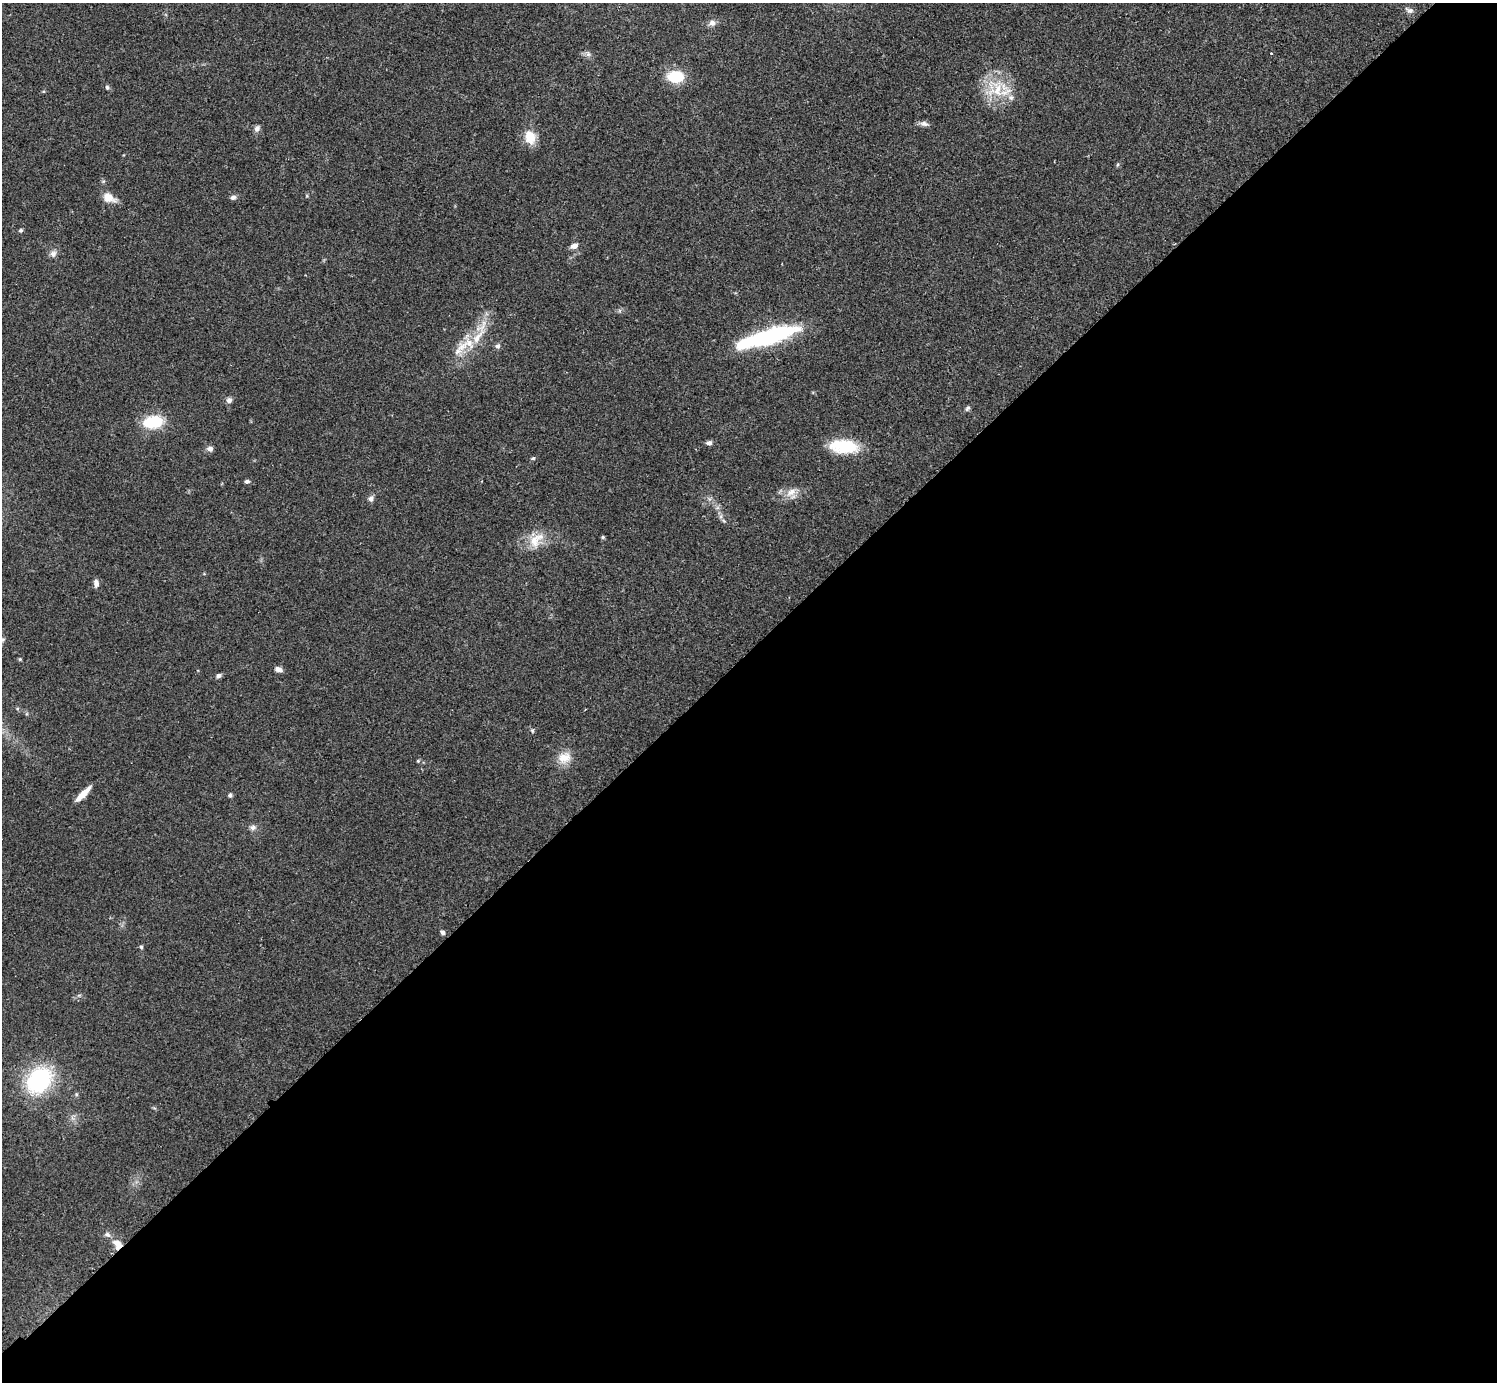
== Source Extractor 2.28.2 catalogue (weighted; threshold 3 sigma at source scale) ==
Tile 15 of 4 x 4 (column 3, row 4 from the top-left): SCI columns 3035-4529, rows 207-1586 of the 6072 x 6073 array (HDU 1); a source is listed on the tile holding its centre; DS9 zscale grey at full resolution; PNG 1499 x 1384 px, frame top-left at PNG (2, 3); no overlay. Shown black and unused: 53% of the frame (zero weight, under 2 of 3 exposures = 3% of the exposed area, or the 3 px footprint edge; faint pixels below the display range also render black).
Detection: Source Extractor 2.28.2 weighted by HDU 2 'WHT'; one run over the whole footprint, this tile lists its part. Background 0.0731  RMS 0.0082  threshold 0.037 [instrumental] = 3 sigma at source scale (4.5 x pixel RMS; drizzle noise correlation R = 1.50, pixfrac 1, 0.05/0.05 arcsec/px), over >= 5 px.
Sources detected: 53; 3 inside a brighter object's white glare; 1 cosmic-ray / hot-pixel residue — not listed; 3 inside a brighter listed object's ellipse — not listed separately; the other 46 listed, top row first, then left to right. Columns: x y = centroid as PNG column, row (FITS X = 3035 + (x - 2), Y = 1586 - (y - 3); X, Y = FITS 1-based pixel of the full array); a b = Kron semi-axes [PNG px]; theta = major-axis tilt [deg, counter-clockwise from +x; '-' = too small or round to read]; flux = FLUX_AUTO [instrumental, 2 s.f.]
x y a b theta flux
1409 10 12 7 -22 2.7
712 23 8 8 - 3.4
675 77 15 11 -2 27
107 87 6 5 - 1.3
997 90 28 22 48 29
924 124 11 7 -12 3
257 129 8 7 - 3
530 137 14 11 -74 15
233 197 8 6 14 2.2
109 198 17 10 -23 8.4
21 230 5 5 - 1.3
574 246 8 6 19 4.6
53 254 9 8 - 3.2
780 333 37 15 9 63
478 337 29 9 51 16
497 346 7 6 - 2
229 400 7 6 - 2.8
967 408 8 5 52 1.7
153 422 18 11 7 34
709 443 7 5 10 2.5
843 446 33 15 -4 30
210 449 6 6 - 3.6
533 458 5 4 - 0.96
247 481 6 5 - 1.8
791 492 15 9 21 7.6
371 499 7 7 - 2.7
721 516 7 4 72 1.6
603 537 5 4 - 0.99
536 540 26 14 46 15
96 583 9 6 -89 3.2
3 639 7 4 19 1.4
20 659 5 4 - 0.83
278 669 9 5 -15 3.6
219 676 6 5 - 2.2
532 731 5 5 - 1.1
564 758 19 14 25 11
418 761 5 4 - 0.92
83 794 21 5 45 9.2
230 795 6 5 - 1.4
253 827 9 7 3 2.8
442 932 6 5 - 2.1
141 947 5 4 - 1.2
39 1080 24 19 46 85
76 1094 6 4 -72 0.98
107 1234 9 6 -43 2.5
117 1244 13 8 -59 7.9
Overlapping masked pixels (flux is a lower limit): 1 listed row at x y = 117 1244